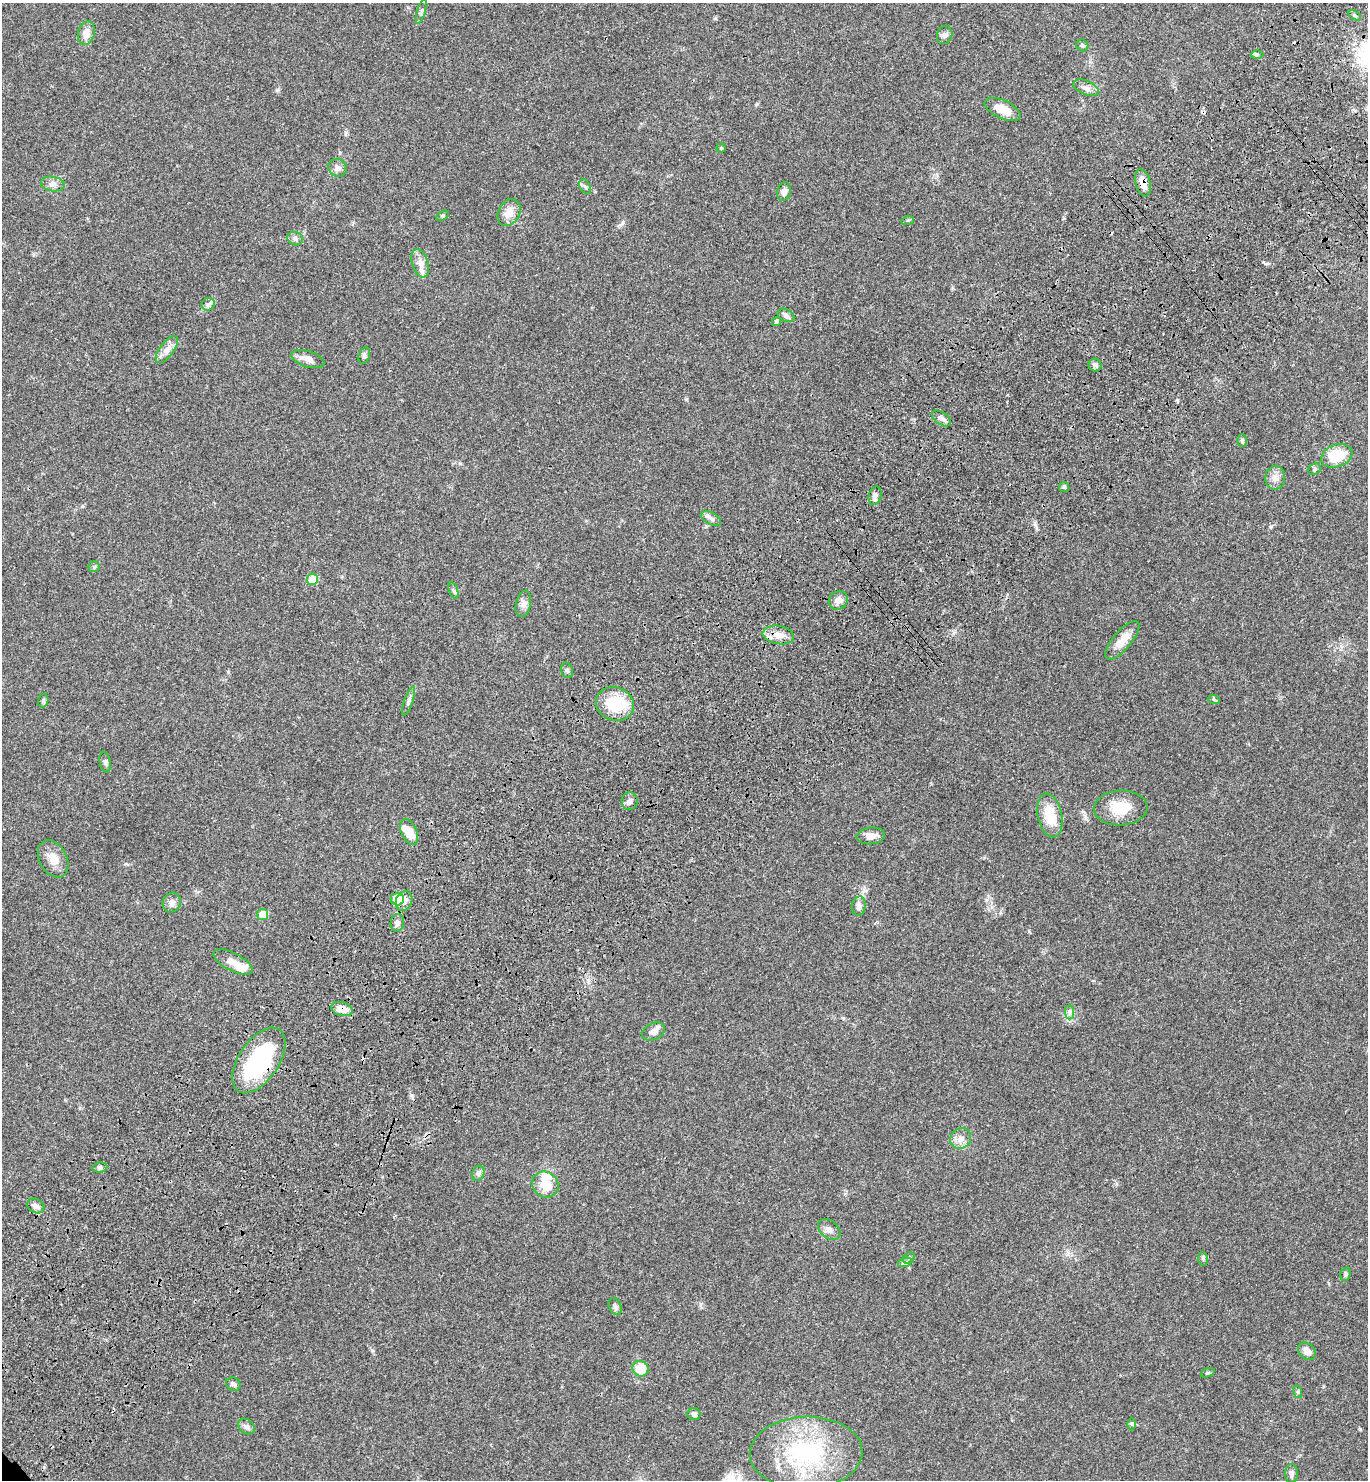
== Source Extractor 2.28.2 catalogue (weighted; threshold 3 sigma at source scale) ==
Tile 10 of 4 x 4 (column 2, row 3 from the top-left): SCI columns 1611-2976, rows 1580-3057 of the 6096 x 6112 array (HDU 1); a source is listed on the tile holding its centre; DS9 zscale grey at full resolution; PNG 1370 x 1482 px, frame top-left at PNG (2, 3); each listed source drawn as its Kron ellipse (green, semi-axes under 4 px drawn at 4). Shown black and unused: <1% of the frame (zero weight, under 3 of 4 exposures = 6% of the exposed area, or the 3 px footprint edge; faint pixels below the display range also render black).
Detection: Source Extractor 2.28.2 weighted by HDU 2 'WHT'; one run over the whole footprint, this tile lists its part. Background 0.047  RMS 0.0053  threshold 0.024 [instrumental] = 3 sigma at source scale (4.5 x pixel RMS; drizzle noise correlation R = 1.50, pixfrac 1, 0.05/0.05 arcsec/px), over >= 5 px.
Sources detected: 94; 4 inside a brighter object's white glare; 3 cosmic-ray / hot-pixel residue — neither listed nor drawn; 2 inside a brighter listed object's ellipse — not listed separately; the other 85 listed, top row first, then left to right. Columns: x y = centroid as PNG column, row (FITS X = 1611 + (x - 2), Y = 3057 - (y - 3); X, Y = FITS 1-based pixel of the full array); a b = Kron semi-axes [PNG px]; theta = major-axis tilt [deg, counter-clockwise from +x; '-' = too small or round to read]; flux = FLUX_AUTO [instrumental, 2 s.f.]
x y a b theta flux
421 11 12 3 73 1.1
1354 15 7 4 -32 0.89
86 33 12 8 77 4.3
945 35 9 7 72 1.8
1082 45 6 5 - 0.99
1257 55 6 4 -1 0.85
1086 88 13 7 -24 2.5
1003 109 19 9 -25 7.5
721 148 4 4 - 0.61
338 168 10 8 -40 2.4
1143 183 14 7 -75 4.7
53 184 12 7 -10 2.4
585 186 8 5 -62 1
784 192 9 6 74 2.2
509 212 14 10 59 5.6
442 216 7 4 31 0.62
908 220 6 4 17 0.66
295 239 8 6 -20 1.7
420 263 14 8 -72 3.6
208 304 7 6 - 1.3
786 315 8 6 -26 1.5
776 321 5 4 - 1.3
167 349 16 7 53 3.4
364 356 8 5 72 1.4
308 359 17 8 -18 3.5
1095 365 6 6 - 1.3
941 418 11 6 -34 2
1242 441 6 5 - 0.82
1337 456 16 11 20 15
1315 469 7 5 36 0.97
1275 478 12 10 86 3.5
1064 487 5 5 - 0.82
875 496 9 6 74 1.9
711 519 11 5 -29 1.7
94 567 5 5 - 0.75
312 579 5 5 - 13
454 591 8 3 -71 0.92
838 600 10 8 37 3.1
523 604 13 7 77 2.6
778 635 16 9 -9 5.4
1122 640 24 9 50 7
567 670 8 5 -73 1
1214 700 6 3 -21 0.63
43 701 7 5 76 1.1
409 701 15 4 71 1.7
615 704 19 16 -19 21
105 762 10 5 -79 1.2
630 801 9 8 - 2.1
1121 808 27 17 2 12
1050 816 22 12 -78 14
409 832 14 7 -66 8.5
871 836 14 8 5 3.6
53 859 20 13 -61 6
397 899 6 6 - 12
404 901 10 8 66 2.8
172 903 10 9 - 2.3
859 906 10 7 81 2.8
263 915 5 5 - 10
397 923 9 7 79 1.9
233 962 21 9 -28 5
342 1009 11 6 -15 6.5
1070 1012 7 4 -90 1.2
653 1032 12 8 26 2.8
259 1060 37 20 56 54
961 1139 11 9 45 3.6
100 1167 8 5 7 0.93
478 1173 8 6 69 1.3
545 1184 14 12 -42 8.5
36 1206 9 7 -25 2.2
829 1230 13 8 -41 2.6
909 1258 6 5 - 0.89
1203 1259 7 5 -80 0.86
905 1262 7 4 20 0.98
1345 1274 7 5 70 0.95
615 1307 9 6 -65 1.4
1307 1351 10 7 -41 3.7
640 1369 8 7 - 10
1208 1373 7 4 19 0.73
233 1384 7 6 - 1.5
1298 1392 6 4 -72 0.72
694 1414 6 6 - 1.4
1132 1424 6 4 -89 0.78
246 1426 9 7 -42 1.7
806 1453 56 36 2 64
1291 1473 9 6 86 1.7
Overlapping masked pixels (flux is a lower limit): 4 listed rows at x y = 1143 183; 778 635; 342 1009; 259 1060
Unlisted compact peaks at least as high as the median listed source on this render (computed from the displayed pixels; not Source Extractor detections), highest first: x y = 411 1095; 1029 931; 1271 526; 277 90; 126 864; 623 222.